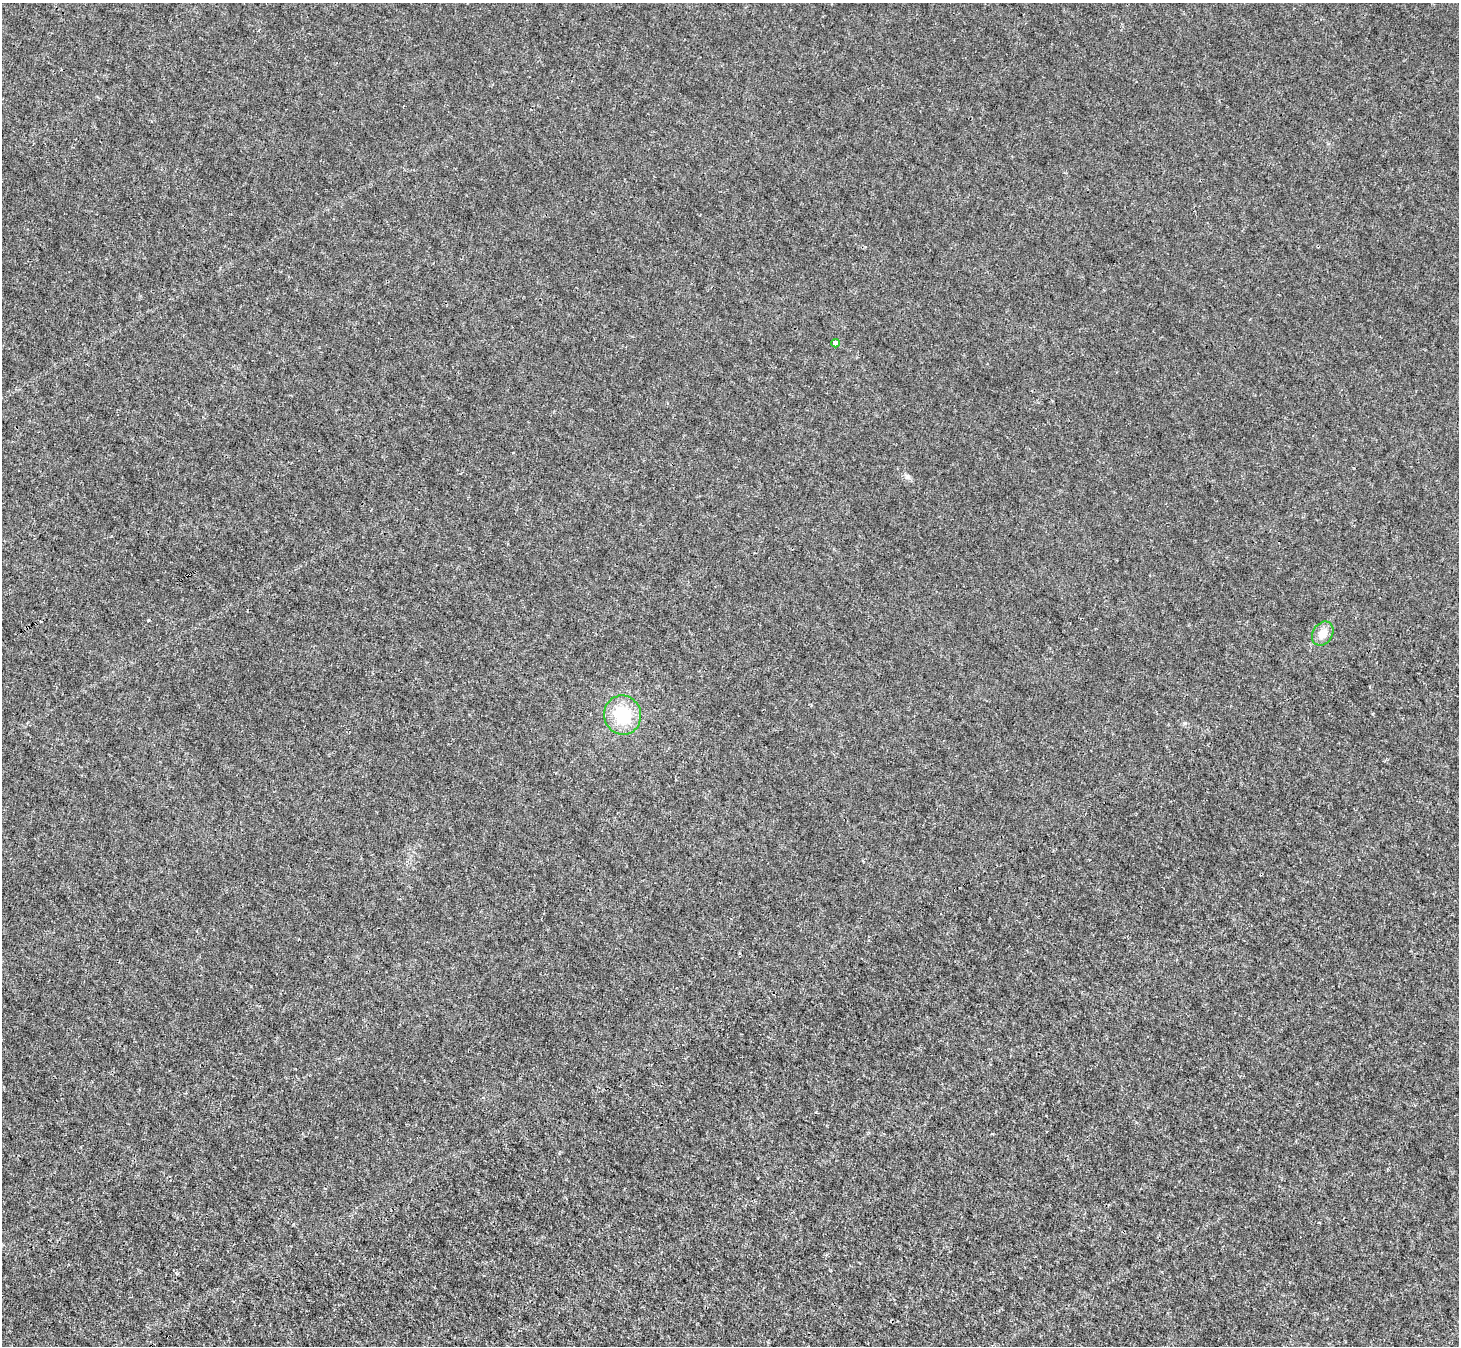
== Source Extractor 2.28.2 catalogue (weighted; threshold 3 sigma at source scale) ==
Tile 7 of 4 x 4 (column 3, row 2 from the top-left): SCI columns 2918-4374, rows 2981-4324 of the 5832 x 5824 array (HDU 1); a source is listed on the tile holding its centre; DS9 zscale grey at full resolution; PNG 1461 x 1348 px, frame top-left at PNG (2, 3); each listed source drawn as its Kron ellipse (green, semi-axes under 4 px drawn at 4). Shown black and unused: <1% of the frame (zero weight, under 3 of 4 exposures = <1% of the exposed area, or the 3 px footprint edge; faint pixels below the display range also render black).
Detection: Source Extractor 2.28.2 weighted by HDU 2 'WHT'; one run over the whole footprint, this tile lists its part. Background 6.02e-04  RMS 0.0023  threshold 0.0104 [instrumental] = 3 sigma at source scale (4.5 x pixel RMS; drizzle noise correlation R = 1.50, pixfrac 1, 0.05/0.05 arcsec/px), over >= 5 px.
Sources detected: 3; all 3 listed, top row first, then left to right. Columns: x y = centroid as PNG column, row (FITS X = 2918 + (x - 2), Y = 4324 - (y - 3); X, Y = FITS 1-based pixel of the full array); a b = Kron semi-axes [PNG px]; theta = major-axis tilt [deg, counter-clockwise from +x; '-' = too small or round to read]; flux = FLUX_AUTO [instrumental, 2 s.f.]
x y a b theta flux
835 343 4 4 - 1.5
1323 634 13 10 58 2.3
623 715 20 18 -73 9.4